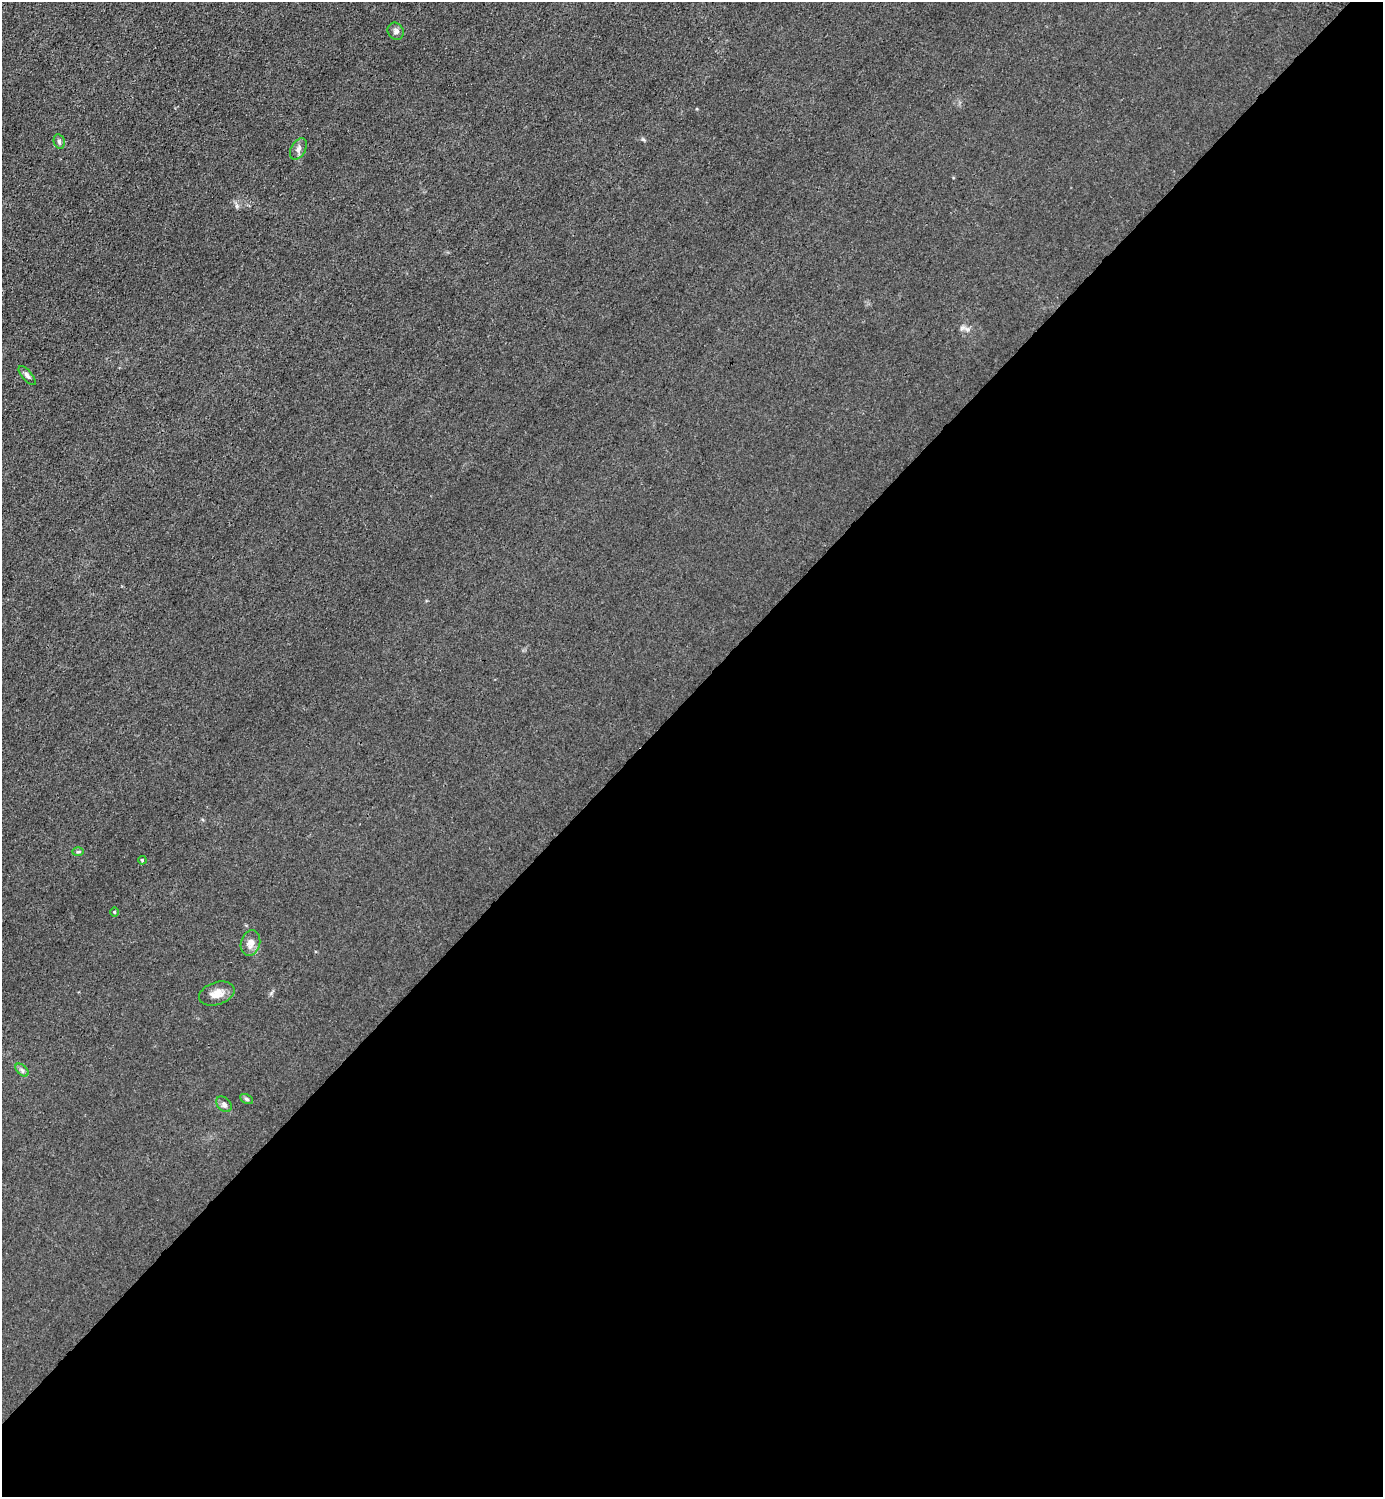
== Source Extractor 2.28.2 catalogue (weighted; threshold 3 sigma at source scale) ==
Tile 15 of 4 x 4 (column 3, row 4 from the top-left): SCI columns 3065-4445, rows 3-1497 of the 5985 x 5985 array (HDU 1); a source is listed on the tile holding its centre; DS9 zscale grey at full resolution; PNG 1385 x 1499 px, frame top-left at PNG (2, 2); each listed source drawn as its Kron ellipse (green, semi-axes under 4 px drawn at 4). Shown black and unused: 54% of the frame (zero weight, under 3 of 4 exposures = <1% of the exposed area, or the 3 px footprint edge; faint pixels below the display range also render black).
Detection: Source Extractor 2.28.2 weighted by HDU 2 'WHT'; one run over the whole footprint, this tile lists its part. Background 0.0213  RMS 0.0062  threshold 0.0279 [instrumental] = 3 sigma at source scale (4.5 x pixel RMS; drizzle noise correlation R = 1.50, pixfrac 1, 0.05/0.05 arcsec/px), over >= 5 px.
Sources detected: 12; all 12 listed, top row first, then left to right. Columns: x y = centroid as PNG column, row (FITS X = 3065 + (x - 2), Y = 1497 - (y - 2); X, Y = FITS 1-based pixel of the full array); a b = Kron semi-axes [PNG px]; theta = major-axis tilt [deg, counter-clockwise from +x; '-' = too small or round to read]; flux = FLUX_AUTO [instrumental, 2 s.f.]
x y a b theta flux
396 31 9 7 -57 2.3
59 141 7 5 -76 1.2
298 149 11 7 61 2.6
27 376 12 5 -49 1.9
78 852 6 4 2 0.79
142 860 4 3 - 0.55
114 912 5 3 - 0.53
250 943 13 9 74 4.4
217 994 18 11 18 6.5
22 1070 8 4 -45 1.4
247 1099 7 4 -28 1.1
224 1104 9 6 -48 1.9